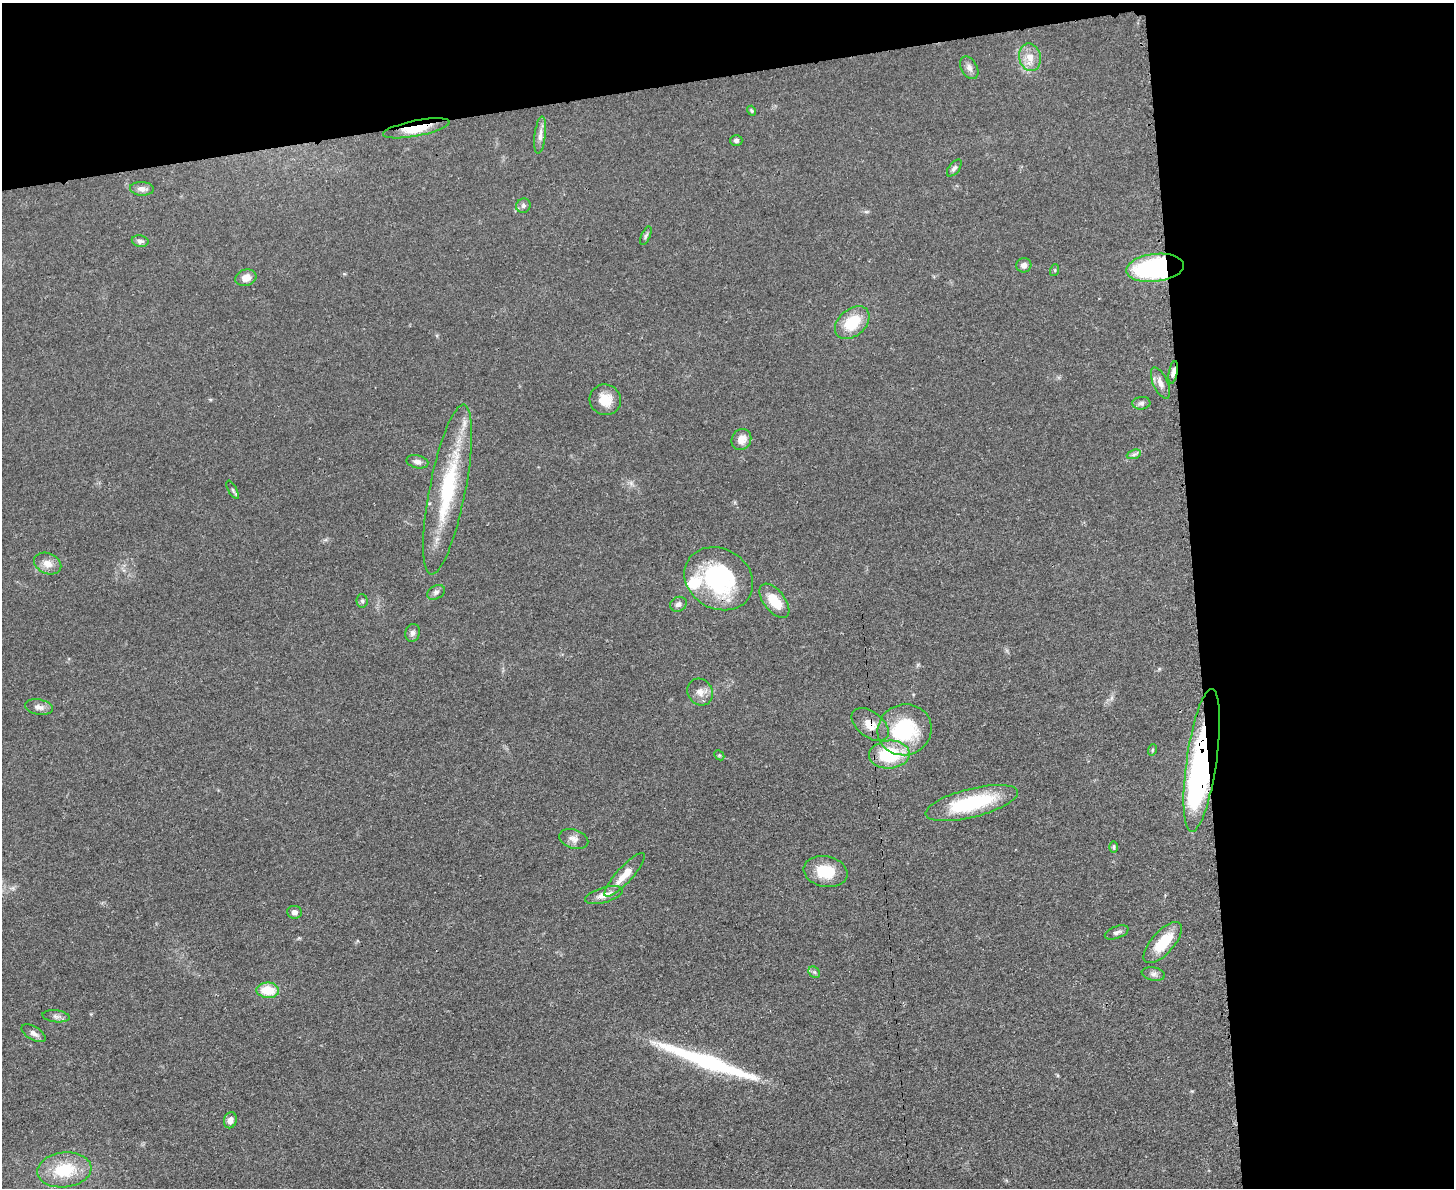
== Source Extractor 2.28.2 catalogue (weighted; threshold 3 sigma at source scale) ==
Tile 3 of 3 x 4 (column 3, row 1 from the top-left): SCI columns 3044-4495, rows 3570-4755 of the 4747 x 4767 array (HDU 1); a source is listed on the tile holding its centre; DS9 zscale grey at full resolution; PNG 1456 x 1190 px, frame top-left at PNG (2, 3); each listed source drawn as its Kron ellipse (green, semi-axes under 4 px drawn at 4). Shown black and unused: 24% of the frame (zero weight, under 3 of 4 exposures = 2% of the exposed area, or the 3 px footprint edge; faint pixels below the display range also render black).
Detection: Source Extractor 2.28.2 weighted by HDU 2 'WHT'; one run over the whole footprint, this tile lists its part. Background 0.0462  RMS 0.0051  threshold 0.023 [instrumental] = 3 sigma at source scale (4.5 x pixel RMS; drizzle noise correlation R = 1.50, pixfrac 1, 0.05/0.05 arcsec/px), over >= 5 px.
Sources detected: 59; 1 inside a brighter object's white glare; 1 long thin detection or spike segment (spike, bleed or trail) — neither listed nor drawn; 1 inside a brighter listed object's ellipse — not listed separately; the other 56 listed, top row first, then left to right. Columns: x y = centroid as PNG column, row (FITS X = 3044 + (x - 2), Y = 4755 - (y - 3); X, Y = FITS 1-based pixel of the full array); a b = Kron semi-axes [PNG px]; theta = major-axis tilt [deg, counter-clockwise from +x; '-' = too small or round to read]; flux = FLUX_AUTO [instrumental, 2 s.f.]
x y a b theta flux
1030 57 14 11 -78 6.7
969 68 12 8 -61 2.5
751 111 5 4 - 0.61
416 128 34 8 11 14
540 135 19 5 83 3.2
736 140 6 5 - 1.3
954 168 10 5 52 1.4
142 189 12 7 -4 2.5
523 206 7 6 - 1.4
646 236 10 4 66 1.1
140 241 8 5 -10 1.7
1024 265 7 7 - 2.3
1155 268 29 14 7 80
1055 270 6 4 72 0.62
246 278 10 8 18 4.5
852 323 19 13 40 17
1173 372 11 4 80 2.5
1160 383 17 7 -66 3.4
605 400 16 15 - 8.5
1141 403 9 6 5 1.6
741 439 11 9 58 4.8
1134 454 7 4 19 1.2
417 462 11 6 -12 2.2
233 490 10 4 -61 1.1
447 490 87 18 79 47
48 564 14 10 -24 4.7
719 579 36 30 -31 58
436 592 9 6 28 1.6
362 601 6 5 - 0.98
774 601 20 10 -52 11
678 604 9 7 25 2.1
412 633 9 7 76 1.9
700 692 14 12 -55 4.2
39 707 14 7 -10 2.9
870 725 21 12 -38 6.4
905 730 27 25 19 43
1152 750 6 3 71 0.54
889 754 20 14 4 28
719 755 6 4 -44 0.69
1202 760 72 15 82 140
972 803 47 14 14 40
574 839 15 9 -17 3.2
1114 847 6 4 90 0.74
826 872 22 15 -10 14
625 875 29 8 48 7.7
604 895 19 7 16 4.9
294 912 7 6 - 2.2
1117 932 12 6 21 1.8
1163 943 26 11 48 15
814 972 6 5 - 0.99
1153 974 12 6 -11 1.9
268 990 11 7 -2 12
56 1016 13 6 -6 2.1
34 1033 13 6 -30 2.1
230 1120 8 6 76 3.1
64 1170 27 17 6 22
Overlapping masked pixels (flux is a lower limit): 6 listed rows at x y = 416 128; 1155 268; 1173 372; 719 579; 870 725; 1202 760